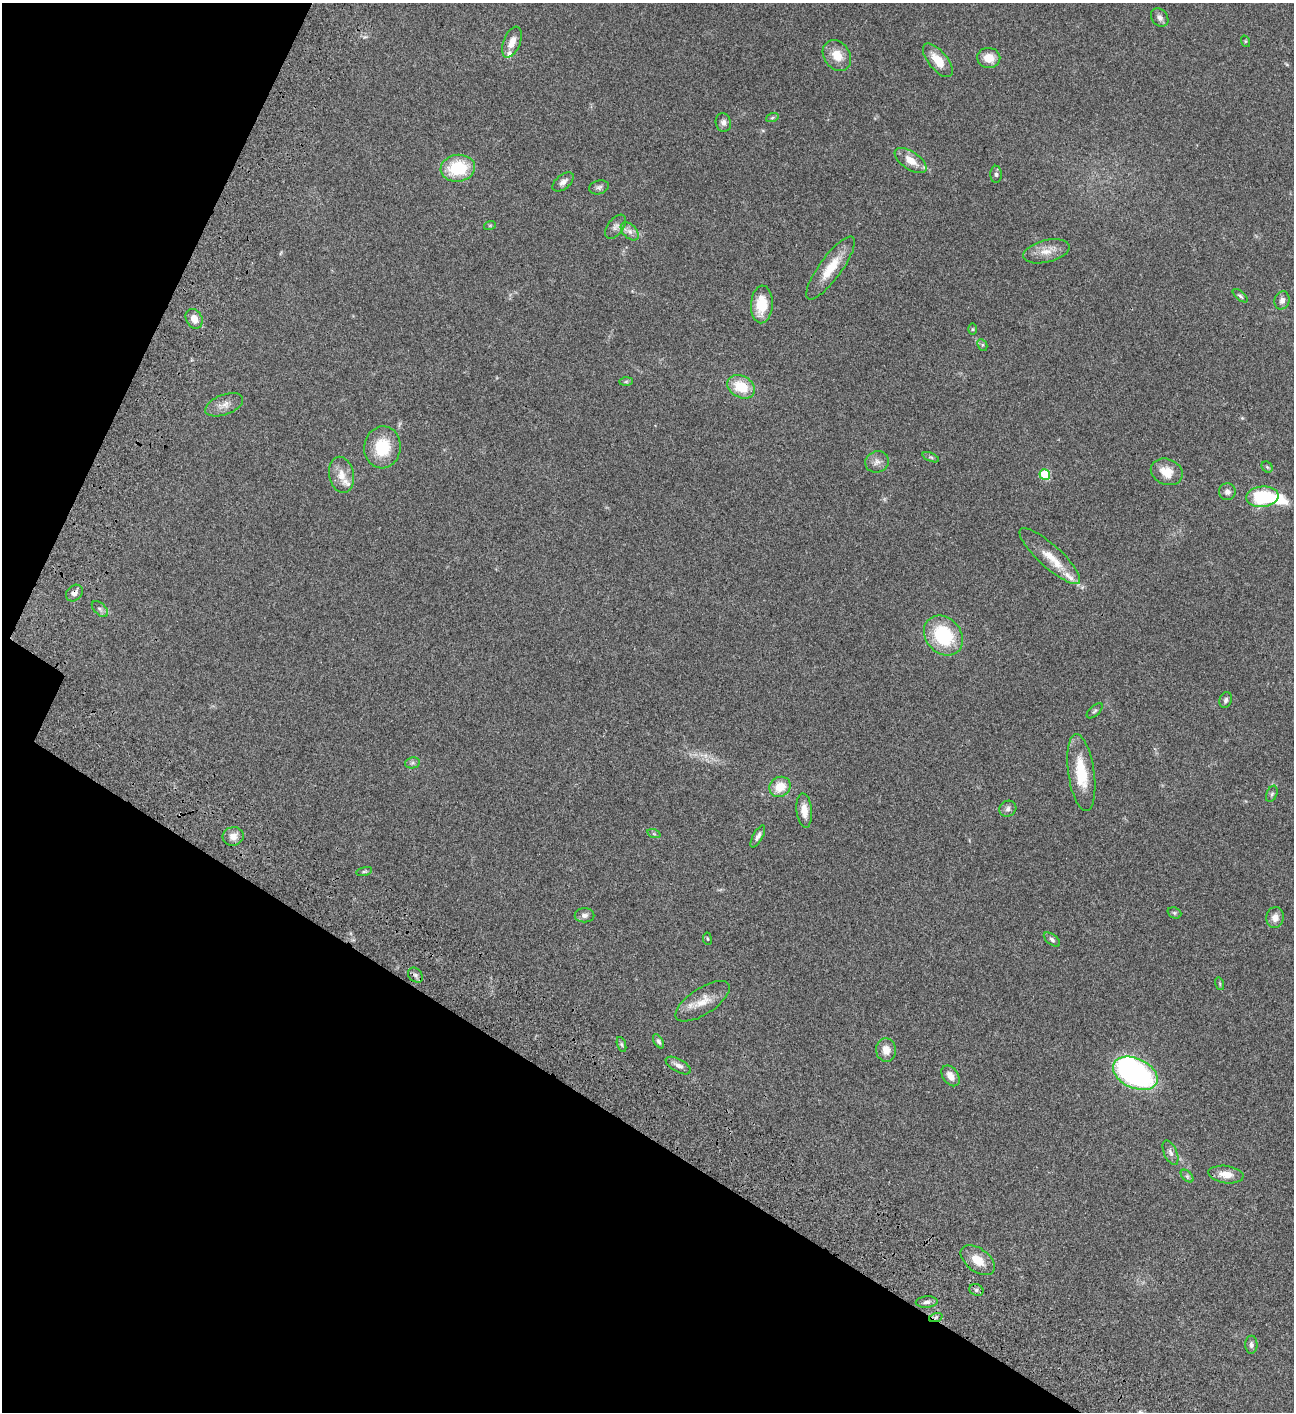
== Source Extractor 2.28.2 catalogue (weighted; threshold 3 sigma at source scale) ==
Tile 9 of 4 x 4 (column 1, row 3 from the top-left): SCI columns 505-1796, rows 1613-3022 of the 6049 x 6047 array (HDU 1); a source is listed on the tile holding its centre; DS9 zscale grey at full resolution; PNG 1296 x 1414 px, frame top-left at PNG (2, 3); each listed source drawn as its Kron ellipse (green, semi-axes under 4 px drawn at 4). Shown black and unused: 26% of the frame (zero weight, under 3 of 4 exposures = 13% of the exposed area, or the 3 px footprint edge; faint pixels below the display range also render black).
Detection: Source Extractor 2.28.2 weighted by HDU 2 'WHT'; one run over the whole footprint, this tile lists its part. Background 0.064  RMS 0.0059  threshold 0.0264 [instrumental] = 3 sigma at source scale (4.5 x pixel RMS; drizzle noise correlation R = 1.50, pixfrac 1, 0.05/0.05 arcsec/px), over >= 5 px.
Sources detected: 79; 1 inside a brighter object's white glare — neither listed nor drawn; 4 inside a brighter listed object's ellipse — not listed separately; the other 74 listed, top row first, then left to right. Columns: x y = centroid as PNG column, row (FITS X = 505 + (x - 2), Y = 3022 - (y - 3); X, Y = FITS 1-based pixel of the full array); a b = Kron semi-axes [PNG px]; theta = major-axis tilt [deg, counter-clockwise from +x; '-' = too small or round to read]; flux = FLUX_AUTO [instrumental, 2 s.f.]
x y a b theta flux
1160 17 10 7 -51 2.3
1245 41 6 4 -72 0.54
512 42 16 8 68 5.1
837 55 16 13 -53 8.6
989 58 11 10 - 7.6
938 60 20 9 -50 10
772 118 6 4 19 0.83
723 122 9 7 -75 2.3
910 160 18 9 -33 7.5
458 168 17 13 9 24
996 174 8 5 -90 1.3
563 182 12 7 39 2.8
599 187 10 6 15 1.6
490 225 6 4 19 0.65
616 227 14 8 52 2.5
630 231 11 6 -45 2.8
1046 251 23 11 14 7.5
831 268 38 11 54 13
1240 296 9 4 -40 1.1
1282 300 9 7 70 2.3
762 304 19 11 87 15
194 319 10 8 -62 4.7
973 329 5 3 - 0.53
982 345 6 4 -64 0.92
626 382 7 4 1 0.84
741 387 14 10 -29 15
224 405 20 10 20 4.8
382 447 21 18 81 19
931 457 9 4 -22 1
877 462 12 10 23 3.3
1267 467 6 5 - 0.79
1167 472 16 12 -21 8.6
1045 474 5 5 - 25
341 475 18 12 -78 6.7
1227 492 8 8 - 2.1
1262 497 16 10 5 34
1050 556 39 11 -42 12
74 593 9 7 44 2.3
100 609 10 6 -45 1.5
943 636 22 17 -48 34
1226 700 8 6 68 1.4
1095 711 10 5 42 1.1
412 763 7 5 12 1.4
1081 773 39 13 -82 20
780 787 11 9 32 10
1272 794 8 5 68 1.2
1008 809 9 8 - 1.9
804 810 17 7 -84 5.9
654 834 7 4 -18 0.85
233 836 10 9 - 4.3
758 836 12 5 61 2.1
364 871 8 3 14 0.83
1174 913 7 5 -21 0.97
585 915 10 7 0 2.3
1275 917 10 8 78 3.8
707 939 6 3 -81 0.52
1052 939 9 5 -38 1.3
415 975 8 6 -47 1.6
1220 984 6 4 -72 0.64
703 1001 31 13 33 9.3
658 1041 8 4 -58 1.2
621 1044 8 3 -71 0.93
886 1050 12 10 -83 5.4
678 1066 14 6 -29 3
1135 1073 23 15 -25 110
950 1076 11 7 -54 4.4
1170 1153 13 6 -66 2.3
1226 1174 18 8 -7 6.4
1187 1176 7 4 -45 1.2
978 1260 19 11 -37 9.1
976 1290 7 5 -23 1.3
927 1302 11 5 5 1.8
936 1317 7 4 20 1.1
1251 1345 9 6 89 1.8
Overlapping masked pixels (flux is a lower limit): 2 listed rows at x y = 74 593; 936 1317